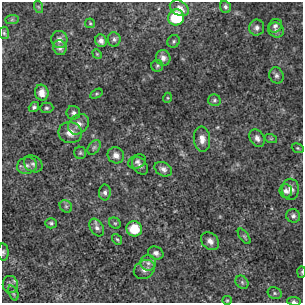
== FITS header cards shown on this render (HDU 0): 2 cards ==
NAXIS1  =                  301 /  Axis Length
NAXIS2  =                  301 /  Axis Length

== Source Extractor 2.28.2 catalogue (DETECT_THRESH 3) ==
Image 301 x 301 px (HDU 0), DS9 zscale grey, 1 PNG px = 1 image px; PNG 305 x 305 px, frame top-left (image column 1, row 301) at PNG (2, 2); each listed source drawn as its Kron ellipse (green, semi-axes under 4 px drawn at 4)
Background 2.9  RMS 0.022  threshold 0.067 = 3 sigma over >= 5 px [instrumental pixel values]
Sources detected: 63; all 63 listed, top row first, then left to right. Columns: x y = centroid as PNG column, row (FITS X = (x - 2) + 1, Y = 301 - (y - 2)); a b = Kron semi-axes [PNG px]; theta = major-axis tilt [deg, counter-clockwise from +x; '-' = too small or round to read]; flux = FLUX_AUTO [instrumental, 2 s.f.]
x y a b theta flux
39 7 6 4 -70 2.1
225 7 6 5 - 3.9
179 8 10 7 -30 11
176 17 8 8 - 83
12 20 7 4 1 2.5
90 23 5 4 - 1.8
275 26 7 6 - 4.7
257 28 8 7 - 5.6
276 30 8 7 - 5.2
4 33 6 5 - 2.4
59 39 8 8 - 7.8
114 39 7 6 - 3.7
101 41 6 5 - 6.6
174 41 6 6 - 2.9
60 48 7 6 - 5.7
97 54 5 4 - 1.6
163 58 8 7 - 7.5
157 66 6 6 - 2.6
276 75 8 7 - 4.7
42 93 8 6 -76 13
96 94 7 4 32 2
167 98 5 3 - 1.4
214 100 6 6 - 2.9
34 107 5 4 - 3.2
46 108 7 5 0 3
73 113 7 6 - 4.2
78 124 11 9 43 11
70 133 12 10 -11 15
257 138 9 7 -59 7
202 139 12 8 -85 12
271 139 6 4 -18 1.7
94 147 8 5 53 3.7
298 148 6 4 -22 1.9
80 153 6 6 - 2.6
116 155 8 8 - 8.8
137 161 9 6 24 5.2
33 164 10 7 -33 5.9
27 166 10 8 15 7.9
140 166 10 6 -55 5.5
163 169 9 6 -28 6.3
290 189 10 8 -90 8.8
286 191 7 6 - 4.8
105 192 8 6 -88 4.4
66 206 7 5 -43 3.2
293 216 7 6 - 4.3
51 223 6 5 - 2.9
115 223 6 5 - 2.5
97 228 9 6 -57 5.2
134 229 8 7 - 32
244 236 9 4 -54 2.8
117 239 6 4 -52 2
210 241 10 8 -42 7.5
3 252 9 5 -87 3.3
156 253 8 6 -25 5.8
148 263 8 7 - 6.5
144 269 11 9 34 8.4
302 272 6 4 88 1.7
242 282 7 5 -46 2.9
10 285 9 7 -80 5.4
13 293 8 4 -69 2.7
275 293 7 5 -23 3
227 300 5 4 - 1.8
294 301 7 4 -9 3.1
At the frame edge (FLAGS 8, measured only in part): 3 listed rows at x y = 3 252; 302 272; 294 301